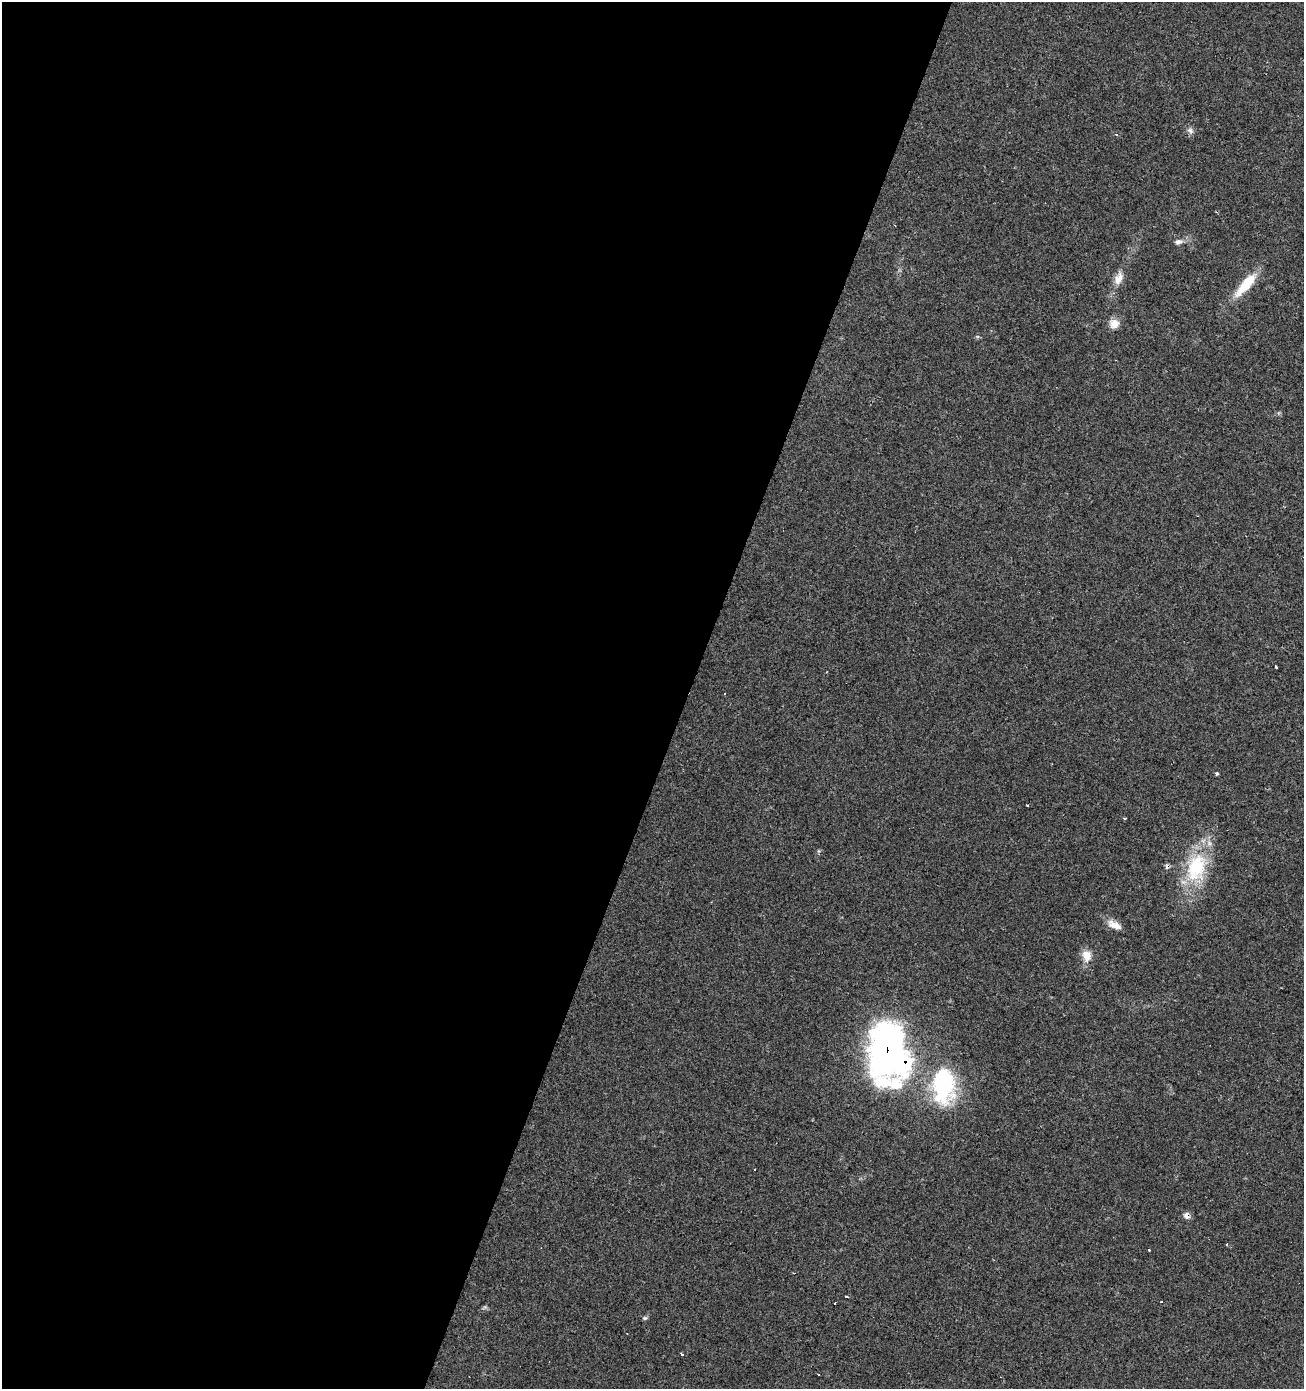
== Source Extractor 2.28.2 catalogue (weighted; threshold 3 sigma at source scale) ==
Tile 5 of 4 x 4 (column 1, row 2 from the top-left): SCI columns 210-1511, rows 2784-4170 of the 5691 x 5558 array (HDU 1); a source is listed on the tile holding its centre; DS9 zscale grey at full resolution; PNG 1306 x 1391 px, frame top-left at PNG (2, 2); no overlay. Shown black and unused: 53% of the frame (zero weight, under 2 of 3 exposures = <1% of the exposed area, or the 3 px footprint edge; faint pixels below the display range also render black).
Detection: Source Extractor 2.28.2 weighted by HDU 2 'WHT'; one run over the whole footprint, this tile lists its part. Background 0.0504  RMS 0.0045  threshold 0.0203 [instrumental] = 3 sigma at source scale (4.5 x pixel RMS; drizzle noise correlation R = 1.50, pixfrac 1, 0.0396/0.0396 arcsec/px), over >= 5 px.
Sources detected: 29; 2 inside a brighter object's white glare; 7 cosmic-ray / hot-pixel residue — not listed; the other 20 listed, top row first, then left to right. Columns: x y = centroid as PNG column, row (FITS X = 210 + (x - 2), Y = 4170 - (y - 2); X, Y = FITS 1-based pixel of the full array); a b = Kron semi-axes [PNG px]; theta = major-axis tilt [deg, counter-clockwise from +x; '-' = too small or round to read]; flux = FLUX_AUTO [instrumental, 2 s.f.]
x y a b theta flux
1190 130 9 6 -30 1.5
1116 134 4 3 - 0.67
1178 242 10 7 15 1.9
1118 278 16 10 64 4.4
1246 285 36 11 49 13
1114 323 12 12 - 4.1
1276 667 3 3 - 1.5
1217 774 4 3 - 0.61
1125 818 3 2 - 0.77
1196 867 42 26 73 30
1114 925 19 8 -27 4.2
1087 956 13 11 -81 5.3
886 1050 61 30 87 170
942 1082 44 27 -77 46
1187 1215 8 7 - 2.1
1227 1245 3 3 - 0.92
846 1296 4 3 - 2.6
645 1318 6 5 - 0.79
682 1354 3 3 - 1
818 1375 3 2 - 0.54
Overlapping masked pixels (flux is a lower limit): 2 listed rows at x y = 886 1050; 1187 1215